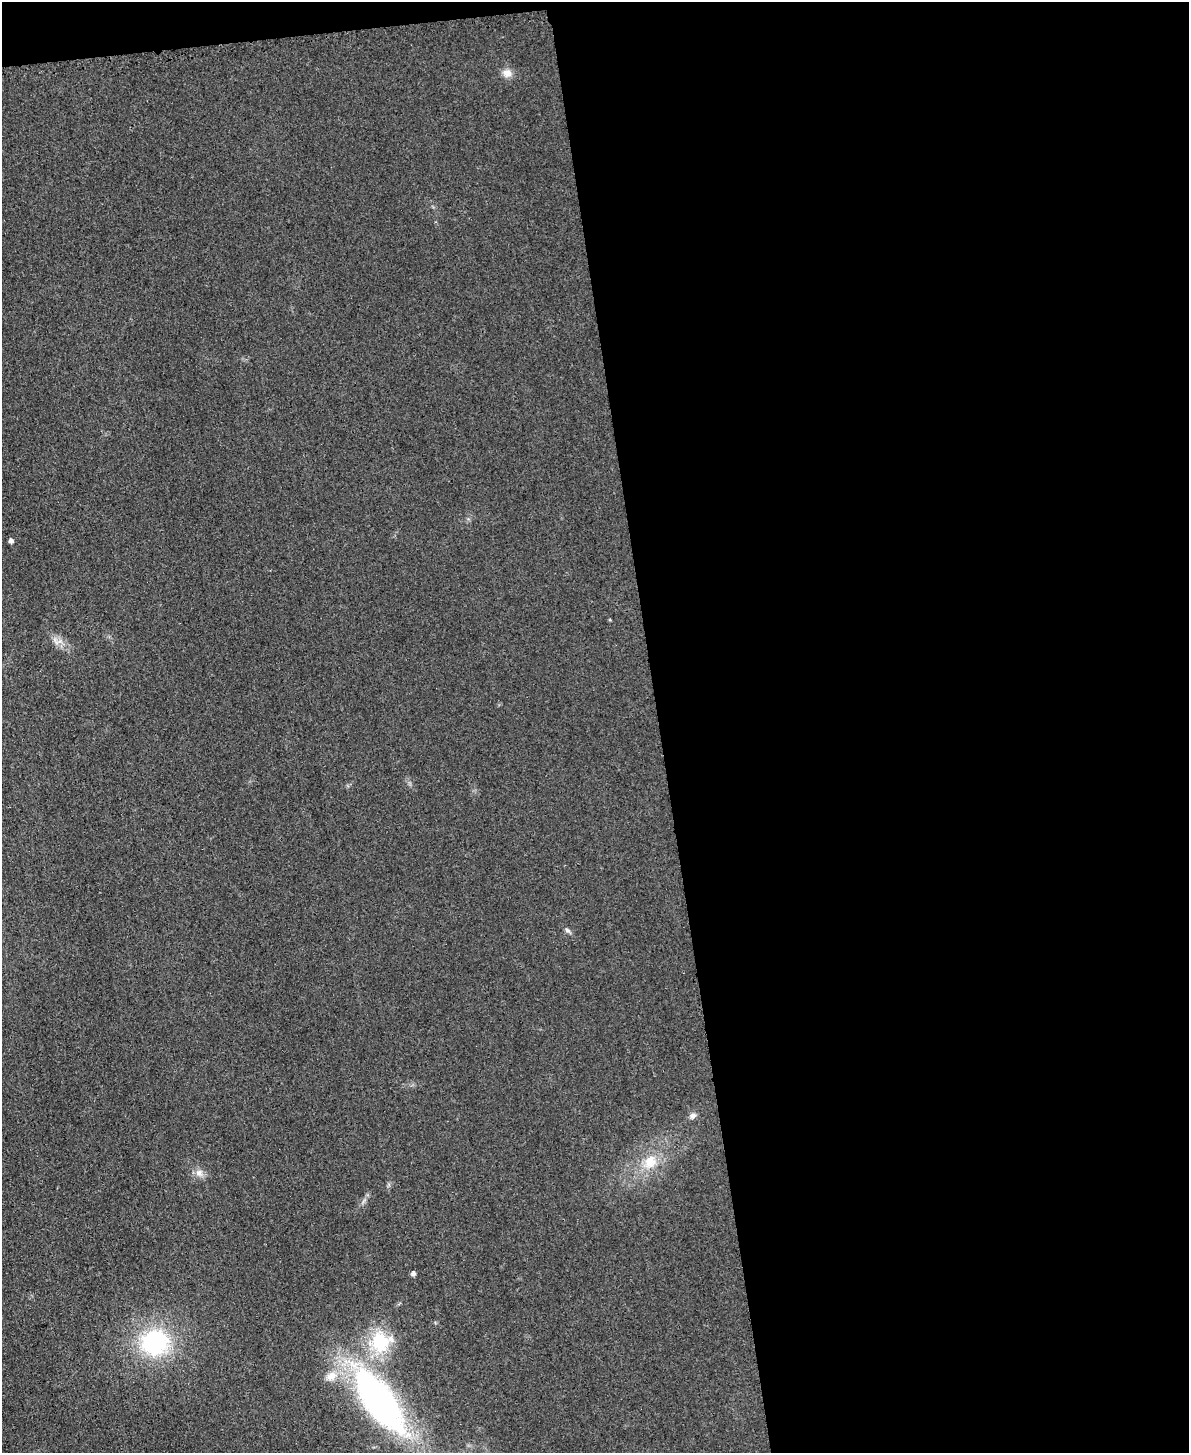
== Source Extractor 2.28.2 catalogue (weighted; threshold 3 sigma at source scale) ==
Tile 4 of 4 x 3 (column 4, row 1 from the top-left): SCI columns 3577-4763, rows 3166-4616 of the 4778 x 4763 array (HDU 1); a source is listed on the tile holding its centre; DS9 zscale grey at full resolution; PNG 1191 x 1455 px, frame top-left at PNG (2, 2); no overlay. Shown black and unused: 46% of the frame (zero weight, under 3 of 4 exposures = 2% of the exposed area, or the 3 px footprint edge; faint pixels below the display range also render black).
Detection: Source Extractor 2.28.2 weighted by HDU 2 'WHT'; one run over the whole footprint, this tile lists its part. Background 0.0706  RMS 0.007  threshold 0.0317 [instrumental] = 3 sigma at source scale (4.5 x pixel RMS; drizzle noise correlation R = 1.50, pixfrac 1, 0.05/0.05 arcsec/px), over >= 5 px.
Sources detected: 11; all 11 listed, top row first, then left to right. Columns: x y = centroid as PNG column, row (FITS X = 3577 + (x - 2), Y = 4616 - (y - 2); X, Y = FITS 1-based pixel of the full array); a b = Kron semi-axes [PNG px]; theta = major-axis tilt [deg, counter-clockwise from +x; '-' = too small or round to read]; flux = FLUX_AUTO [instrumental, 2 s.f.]
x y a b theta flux
507 73 13 10 -14 5.4
11 541 4 4 - 2.5
567 930 8 5 -19 1.7
693 1116 8 7 - 2.7
650 1162 20 17 52 17
199 1173 11 10 - 4.6
413 1274 5 5 - 2.4
155 1342 29 26 12 77
380 1342 28 27 - 39
331 1376 18 12 23 10
379 1401 73 29 -55 250